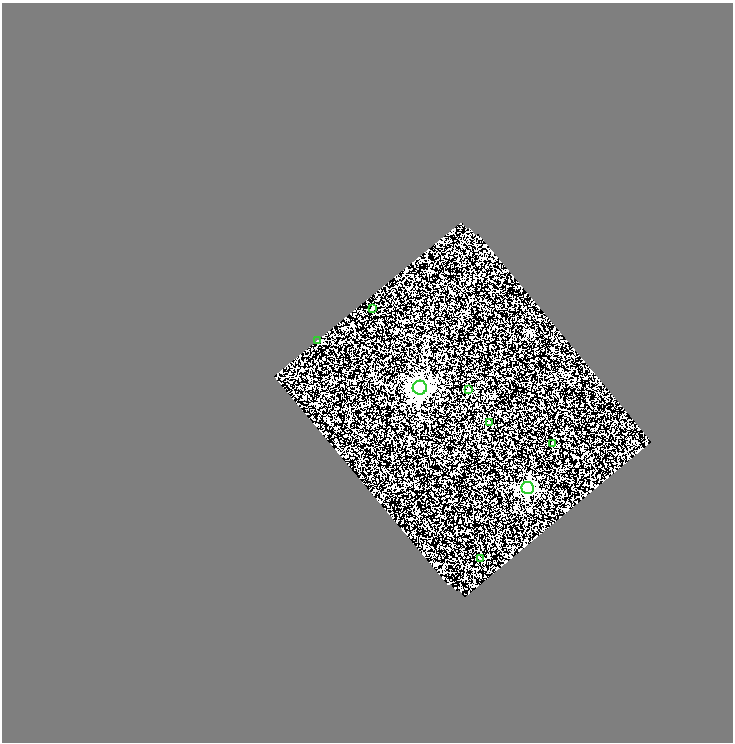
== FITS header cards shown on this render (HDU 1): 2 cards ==
NAXIS1  =                  731
NAXIS2  =                  740

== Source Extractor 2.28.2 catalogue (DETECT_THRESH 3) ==
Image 731 x 740 px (HDU 1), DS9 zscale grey, 1 PNG px = 1 image px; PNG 735 x 744 px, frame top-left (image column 1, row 740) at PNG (2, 3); each listed source drawn as its Kron ellipse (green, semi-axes under 4 px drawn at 4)
Background 2.22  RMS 1.2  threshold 3.71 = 3 sigma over >= 5 px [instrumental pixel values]
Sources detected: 8; all 8 listed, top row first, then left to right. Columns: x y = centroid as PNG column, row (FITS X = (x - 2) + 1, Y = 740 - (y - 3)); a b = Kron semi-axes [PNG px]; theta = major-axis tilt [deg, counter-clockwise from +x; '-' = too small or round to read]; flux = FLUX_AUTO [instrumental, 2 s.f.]
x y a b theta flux
373 308 3 3 - 150
317 340 2 2 - 600
420 388 7 7 - 40000
468 390 3 3 - 190
489 423 4 3 - 390
553 444 3 3 - 120
528 488 6 6 - 17000
480 559 3 3 - 99